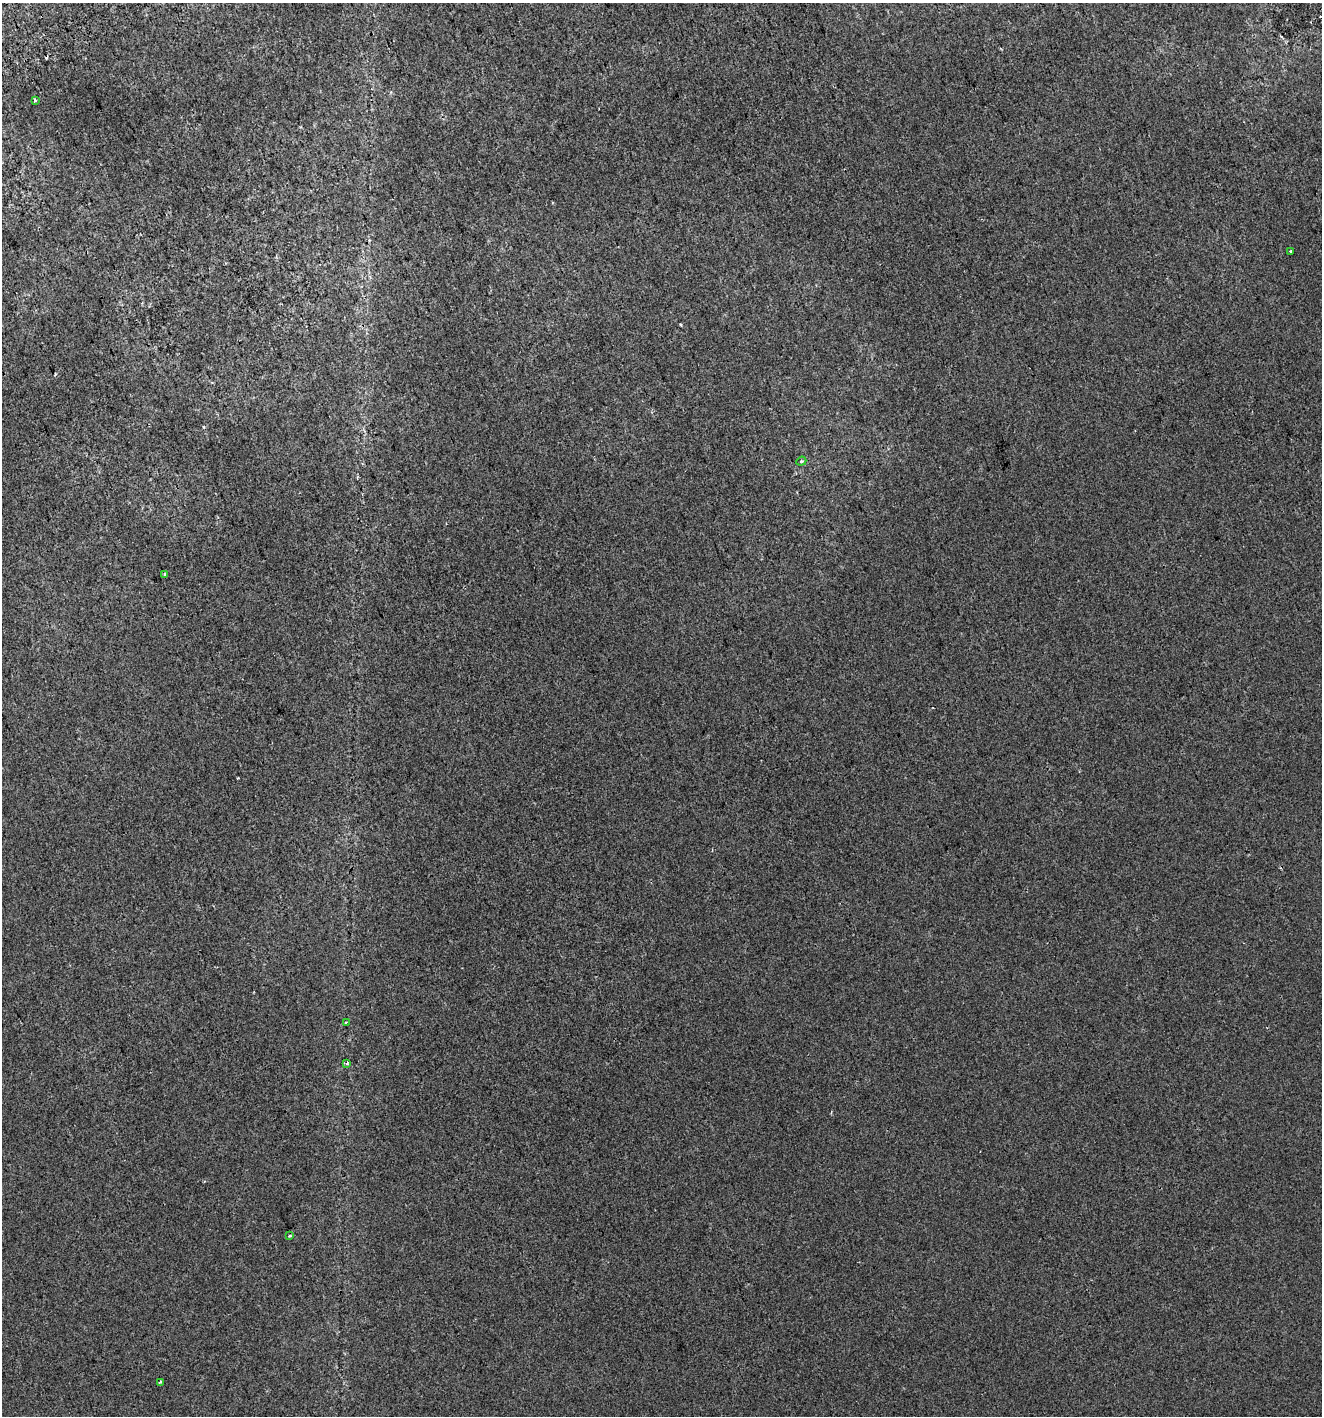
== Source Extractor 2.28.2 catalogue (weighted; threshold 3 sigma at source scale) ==
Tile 11 of 4 x 4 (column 3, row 3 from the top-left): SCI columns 2748-4067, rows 1457-2870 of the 5552 x 5736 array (HDU 1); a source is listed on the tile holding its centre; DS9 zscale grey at full resolution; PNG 1324 x 1418 px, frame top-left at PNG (2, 3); each listed source drawn as its Kron ellipse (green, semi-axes under 4 px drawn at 4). Shown black and unused: <1% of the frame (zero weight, under 2 of 3 exposures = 2% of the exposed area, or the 3 px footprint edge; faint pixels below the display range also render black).
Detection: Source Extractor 2.28.2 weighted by HDU 2 'WHT'; one run over the whole footprint, this tile lists its part. Background -1.28e-04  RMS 0.0074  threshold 0.0334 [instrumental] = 3 sigma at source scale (4.5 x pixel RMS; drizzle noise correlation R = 1.50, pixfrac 1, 0.0396/0.0396 arcsec/px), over >= 5 px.
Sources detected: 9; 1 cosmic-ray / hot-pixel residue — neither listed nor drawn; the other 8 listed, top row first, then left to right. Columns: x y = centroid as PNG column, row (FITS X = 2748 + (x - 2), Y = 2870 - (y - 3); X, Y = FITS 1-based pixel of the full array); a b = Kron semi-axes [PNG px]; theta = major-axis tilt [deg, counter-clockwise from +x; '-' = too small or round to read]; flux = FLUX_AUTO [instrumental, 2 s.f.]
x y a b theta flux
35 101 3 3 - 11
1291 251 3 3 - 2
801 461 5 4 - 1.1
164 574 3 3 - 2.8
346 1022 4 3 - 1.1
347 1063 3 3 - 1.4
289 1236 4 3 - 0.94
160 1382 4 3 - 1.1